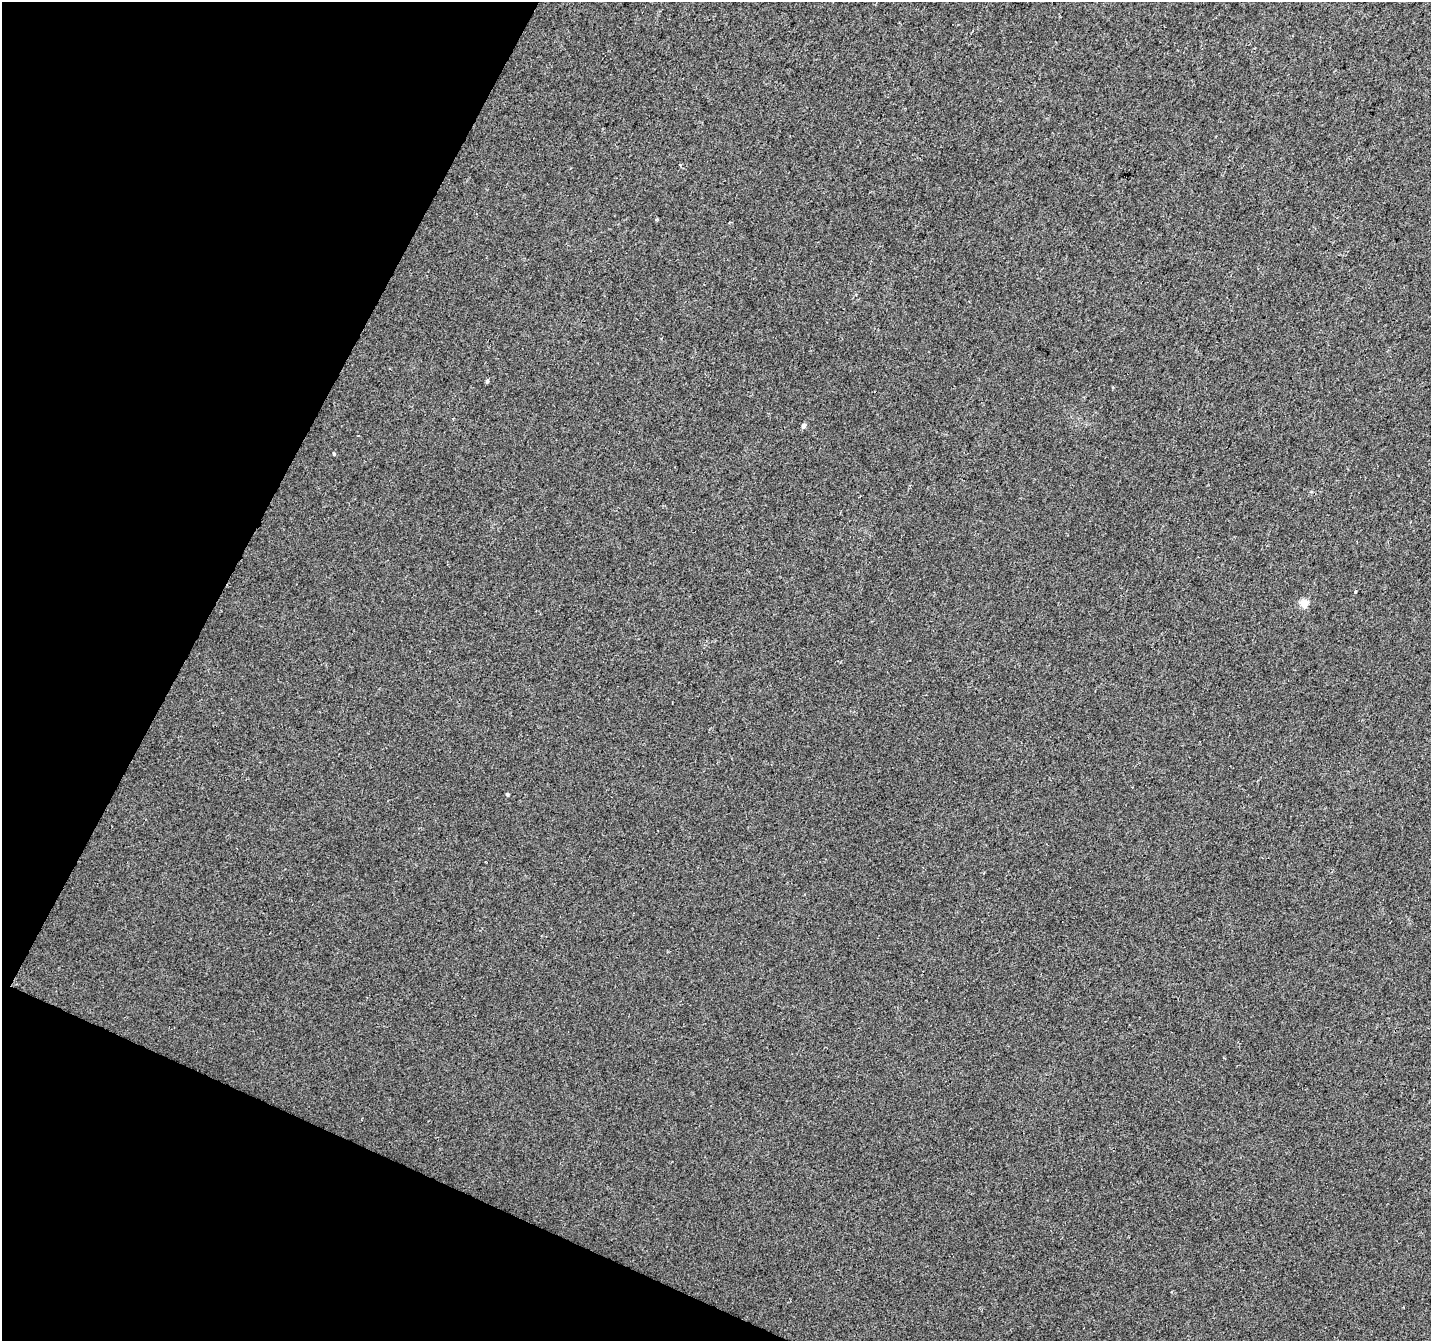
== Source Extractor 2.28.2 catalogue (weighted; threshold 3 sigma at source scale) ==
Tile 9 of 4 x 4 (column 1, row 3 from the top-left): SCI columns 8-1436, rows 1610-2948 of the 5729 x 5834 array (HDU 1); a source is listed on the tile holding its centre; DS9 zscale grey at full resolution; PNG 1433 x 1343 px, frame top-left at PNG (2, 2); no overlay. Shown black and unused: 21% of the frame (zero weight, under 2 of 3 exposures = <1% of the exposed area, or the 3 px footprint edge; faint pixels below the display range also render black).
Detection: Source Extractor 2.28.2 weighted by HDU 2 'WHT'; one run over the whole footprint, this tile lists its part. Background 0.028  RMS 0.0094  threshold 0.0421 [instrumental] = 3 sigma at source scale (4.5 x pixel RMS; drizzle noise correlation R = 1.50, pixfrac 1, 0.0396/0.0396 arcsec/px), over >= 5 px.
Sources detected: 6; all 6 listed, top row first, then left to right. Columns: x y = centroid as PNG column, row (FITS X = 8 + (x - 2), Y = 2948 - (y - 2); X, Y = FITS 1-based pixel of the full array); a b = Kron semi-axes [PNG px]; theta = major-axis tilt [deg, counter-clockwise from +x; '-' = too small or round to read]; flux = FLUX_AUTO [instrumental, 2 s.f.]
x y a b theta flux
487 381 4 4 - 1.8
804 426 5 5 - 2.9
334 454 4 3 - 0.99
1356 592 3 3 - 1.7
1304 603 5 5 - 26
507 794 4 3 - 1.4